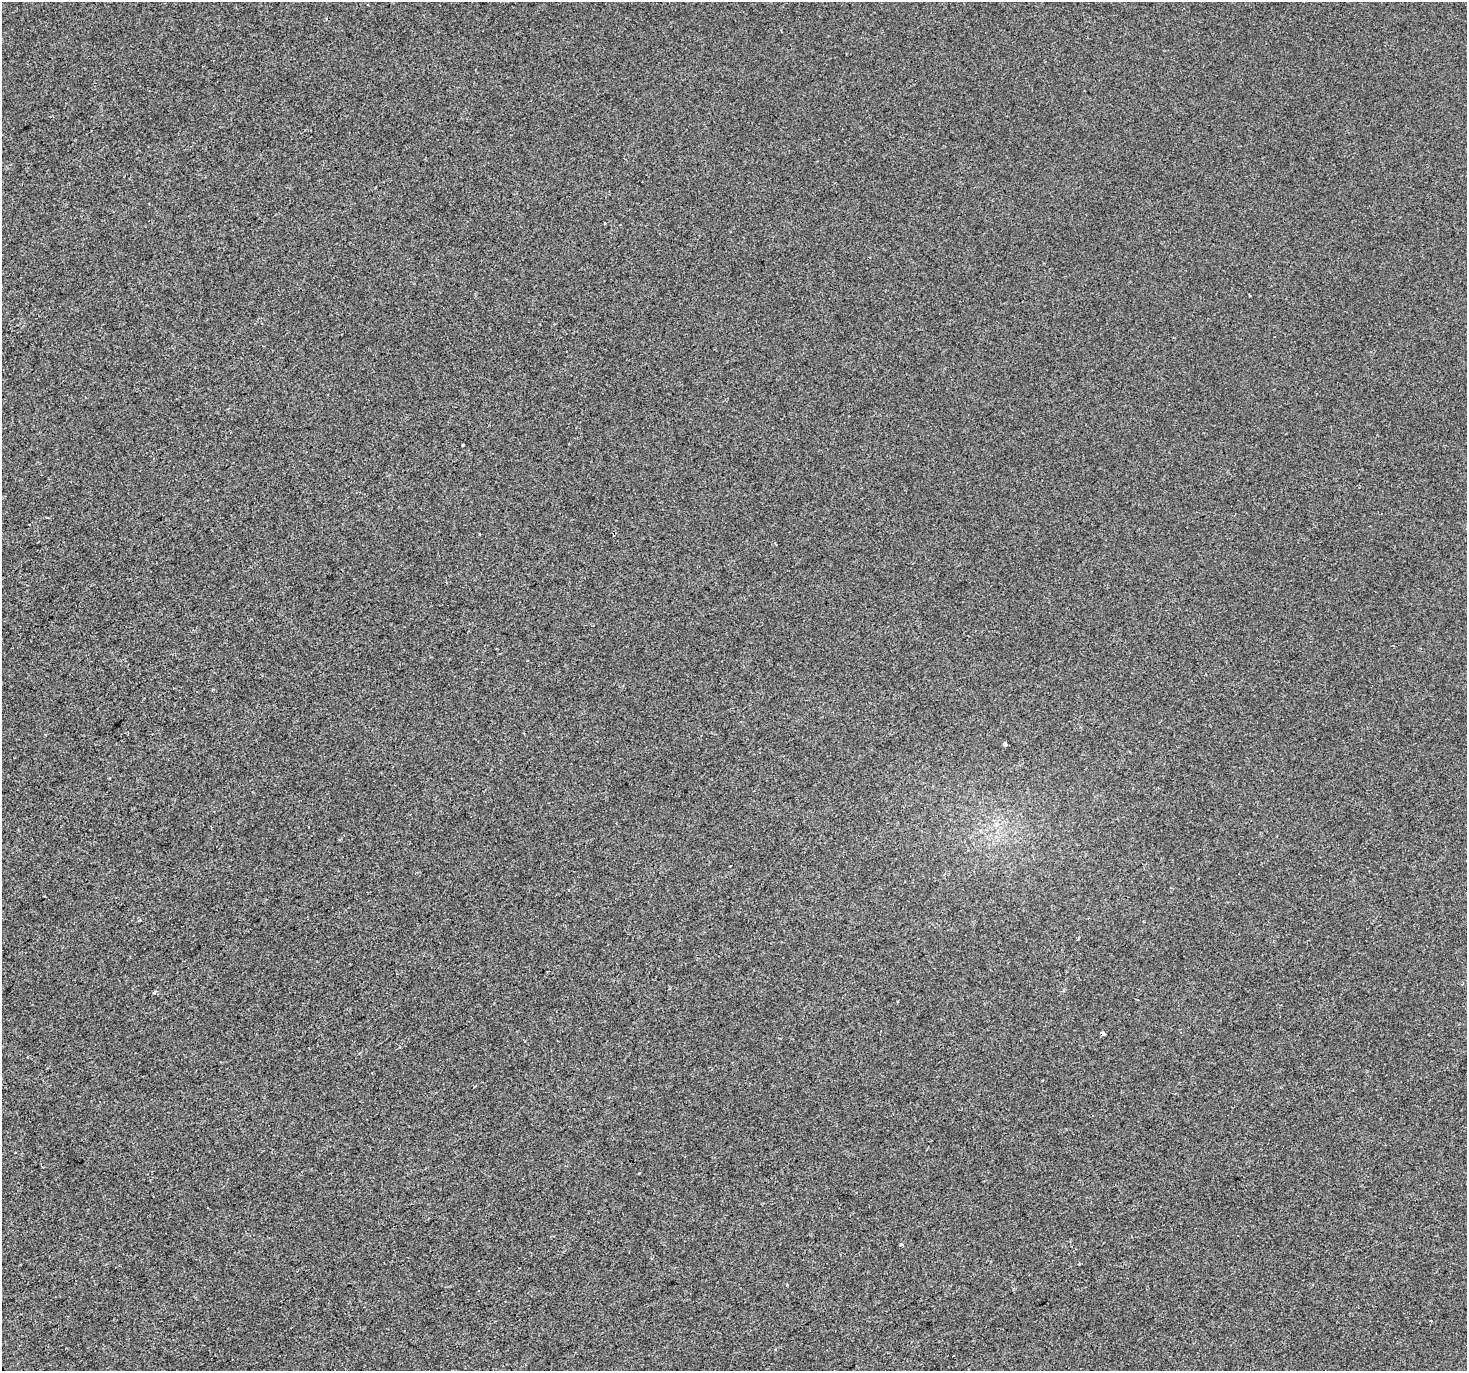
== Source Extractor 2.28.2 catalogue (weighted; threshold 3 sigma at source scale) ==
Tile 7 of 4 x 4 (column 3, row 2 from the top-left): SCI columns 2933-4397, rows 2913-4281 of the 5862 x 5765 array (HDU 1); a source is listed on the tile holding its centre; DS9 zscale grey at full resolution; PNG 1469 x 1373 px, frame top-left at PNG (2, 2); no overlay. Shown black and unused: <1% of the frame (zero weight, under 2 of 3 exposures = <1% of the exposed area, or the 3 px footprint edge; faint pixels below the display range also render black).
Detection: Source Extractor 2.28.2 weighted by HDU 2 'WHT'; one run over the whole footprint, this tile lists its part. Background -2.36e-04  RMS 0.0042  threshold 0.0188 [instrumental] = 3 sigma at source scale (4.5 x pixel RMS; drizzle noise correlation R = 1.50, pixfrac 1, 0.0396/0.0396 arcsec/px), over >= 5 px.
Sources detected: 11; all 11 listed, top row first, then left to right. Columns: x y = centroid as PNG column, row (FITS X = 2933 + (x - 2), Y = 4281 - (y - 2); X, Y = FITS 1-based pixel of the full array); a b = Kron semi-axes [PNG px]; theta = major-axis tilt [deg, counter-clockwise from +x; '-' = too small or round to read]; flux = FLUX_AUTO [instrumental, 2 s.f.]
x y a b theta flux
604 223 3 3 - 1.1
463 445 3 3 - 1.3
480 534 3 2 - 0.58
1005 744 4 3 - 3
1078 939 4 3 - 0.44
154 992 4 3 - 0.97
1103 1034 4 4 - 0.79
16 1152 3 2 - 0.29
639 1173 3 2 - 0.35
901 1244 3 3 - 0.89
954 1356 3 2 - 0.54